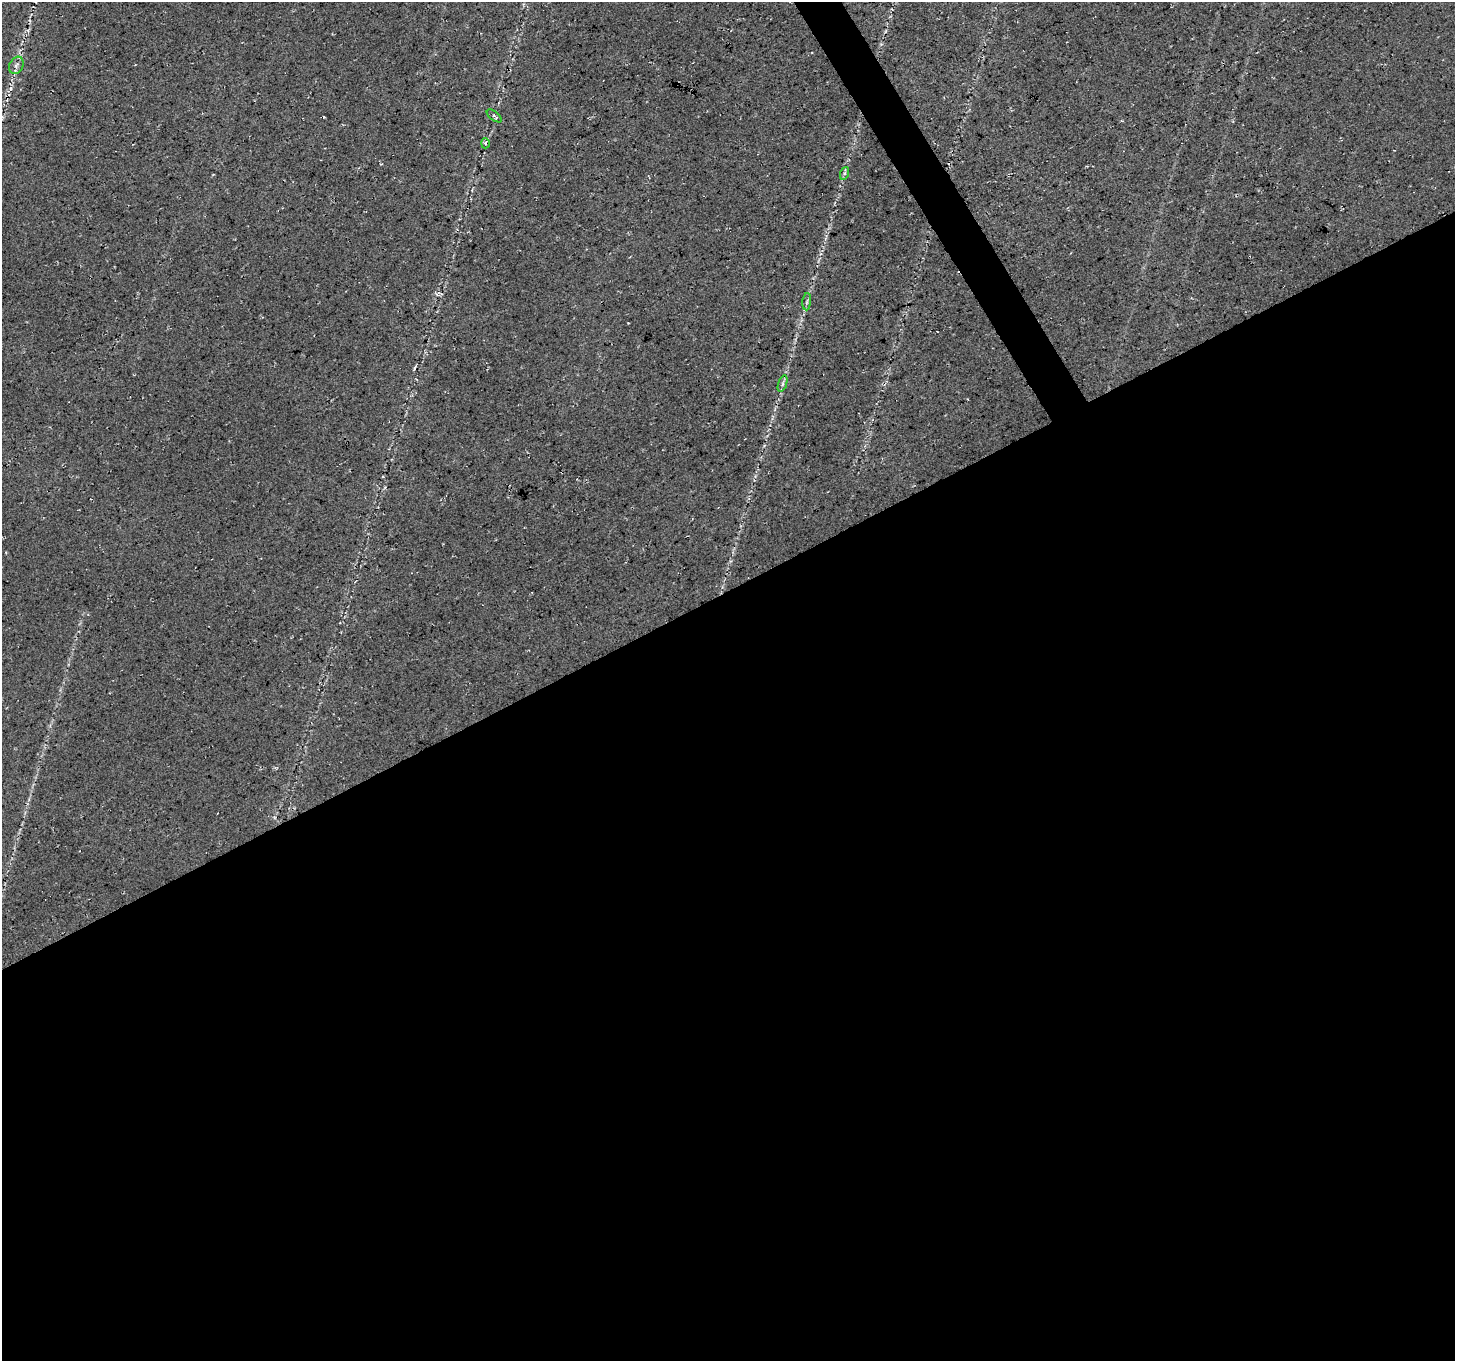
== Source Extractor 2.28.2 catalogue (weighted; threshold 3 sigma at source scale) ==
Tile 15 of 4 x 4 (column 3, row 4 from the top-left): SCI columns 2912-4364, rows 169-1527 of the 5818 x 5711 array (HDU 1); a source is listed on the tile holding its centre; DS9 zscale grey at full resolution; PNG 1457 x 1363 px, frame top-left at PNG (2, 2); each listed source drawn as its Kron ellipse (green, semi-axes under 4 px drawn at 4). Shown black and unused: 58% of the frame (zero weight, under 3 of 4 exposures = <1% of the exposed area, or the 3 px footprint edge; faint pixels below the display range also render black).
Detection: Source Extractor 2.28.2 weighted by HDU 2 'WHT'; one run over the whole footprint, this tile lists its part. Background 0.0283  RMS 0.0083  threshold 0.0375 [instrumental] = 3 sigma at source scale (4.5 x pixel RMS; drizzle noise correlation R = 1.50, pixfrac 1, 0.0396/0.0396 arcsec/px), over >= 5 px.
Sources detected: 6; all 6 listed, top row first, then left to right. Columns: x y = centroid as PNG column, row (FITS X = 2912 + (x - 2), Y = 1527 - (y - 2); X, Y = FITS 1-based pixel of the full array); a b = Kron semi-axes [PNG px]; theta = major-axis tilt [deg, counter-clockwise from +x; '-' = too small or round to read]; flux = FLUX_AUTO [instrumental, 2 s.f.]
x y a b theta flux
16 65 9 6 64 2.9
494 116 9 3 -39 1.7
485 143 5 3 - 1.2
845 173 6 4 71 1.4
807 302 9 3 85 1.5
782 384 9 4 71 1.6